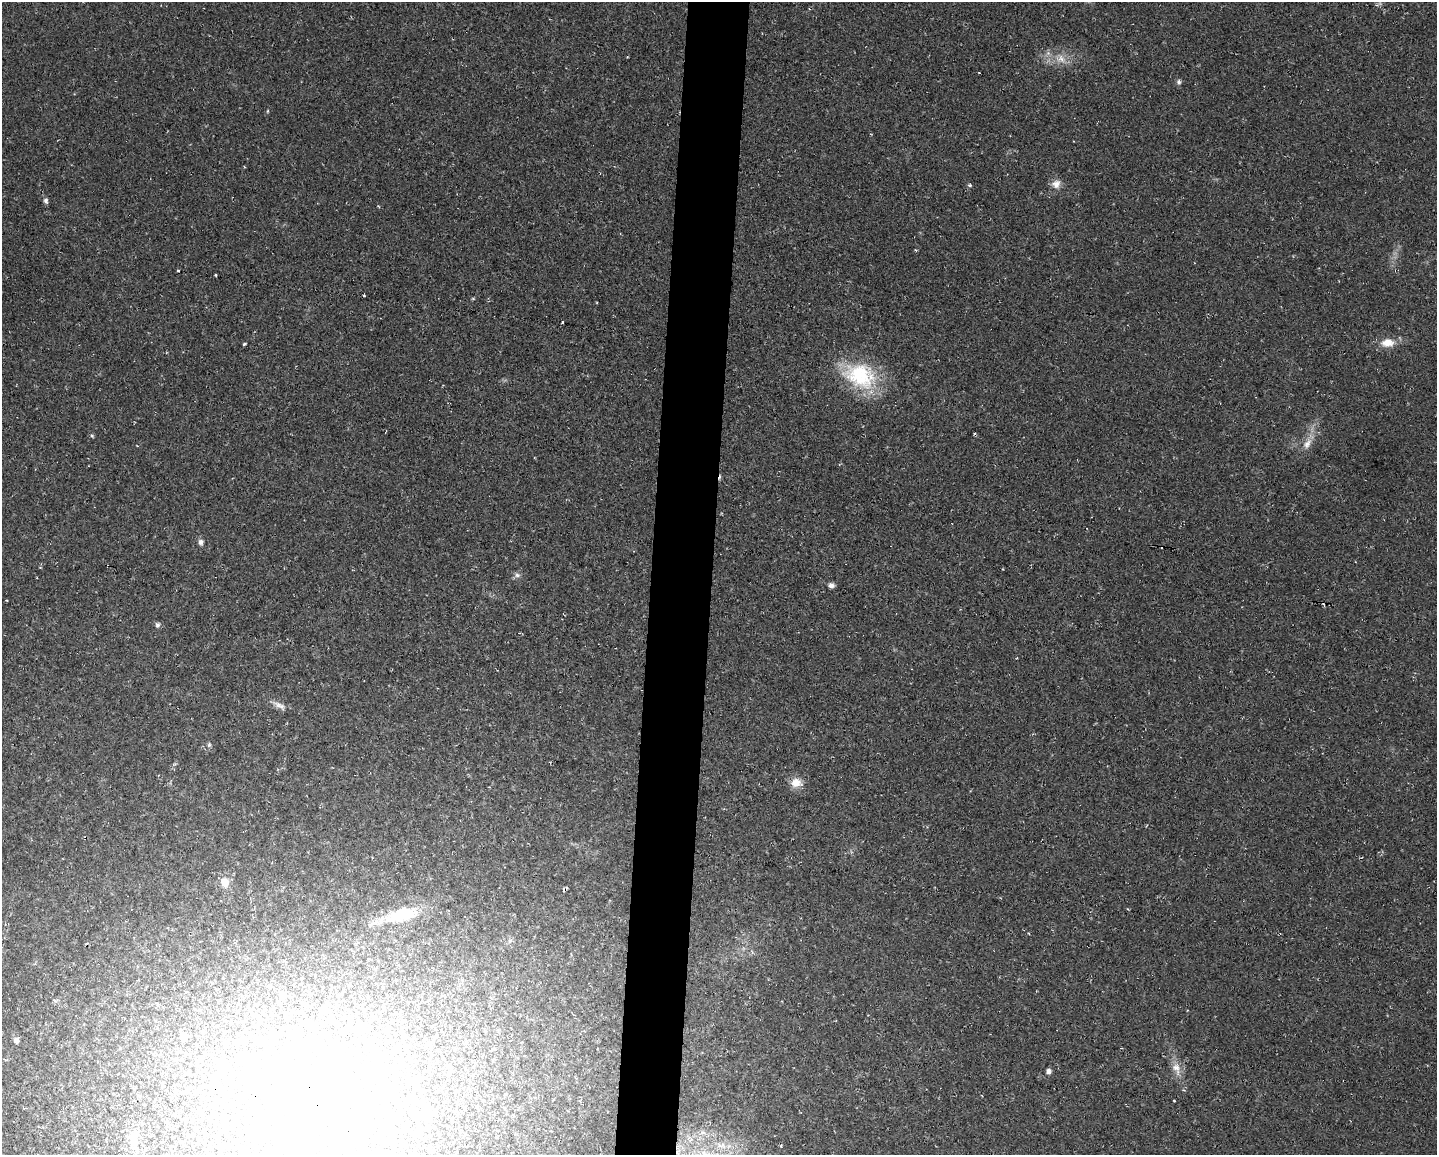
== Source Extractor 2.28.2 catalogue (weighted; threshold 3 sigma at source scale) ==
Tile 5 of 3 x 4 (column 2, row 2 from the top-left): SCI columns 1655-3089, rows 2305-3457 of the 4631 x 4609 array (HDU 1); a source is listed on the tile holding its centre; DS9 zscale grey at full resolution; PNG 1439 x 1157 px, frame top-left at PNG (2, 2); no overlay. Shown black and unused: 4% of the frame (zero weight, under 2 of 3 exposures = <1% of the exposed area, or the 3 px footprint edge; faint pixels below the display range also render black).
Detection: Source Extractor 2.28.2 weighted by HDU 2 'WHT'; one run over the whole footprint, this tile lists its part. Background 0.0251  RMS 0.0063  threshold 0.0285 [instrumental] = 3 sigma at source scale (4.5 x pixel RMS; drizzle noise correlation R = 1.50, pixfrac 1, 0.05/0.05 arcsec/px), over >= 5 px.
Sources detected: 60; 12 inside a brighter object's white glare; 5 cosmic-ray / hot-pixel residue — not listed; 1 inside a brighter listed object's ellipse — not listed separately; the other 42 listed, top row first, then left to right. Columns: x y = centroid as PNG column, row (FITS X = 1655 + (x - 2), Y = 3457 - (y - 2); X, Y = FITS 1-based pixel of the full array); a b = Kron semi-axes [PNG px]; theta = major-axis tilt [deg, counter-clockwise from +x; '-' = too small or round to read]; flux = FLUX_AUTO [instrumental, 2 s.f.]
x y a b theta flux
1061 59 13 9 -45 5.6
1179 82 7 6 - 1.4
1056 184 12 11 - 4.5
969 185 5 4 - 0.99
46 200 7 5 -74 1.8
916 250 5 3 - 0.61
216 275 3 2 - 0.78
364 295 3 3 - 1.4
563 322 3 3 - 2.4
1387 343 17 11 3 8.4
244 344 4 3 - 0.88
860 375 43 31 -22 45
92 436 5 4 - 0.77
1307 444 16 9 59 5.5
201 542 7 6 - 1.9
517 575 7 6 - 1.9
831 585 7 6 - 2.1
6 600 2 2 - 0.54
157 625 7 6 - 1.6
279 705 20 6 -29 3.8
209 745 7 5 69 1.1
796 782 14 11 -4 7
225 882 11 10 - 6.7
565 889 5 3 - 1.1
401 915 46 16 14 25
510 940 6 4 1 1.1
283 996 8 7 - 3
55 1001 5 3 - 0.94
389 1022 6 4 -31 1.1
183 1035 9 8 - 3.9
16 1040 7 6 - 2.3
224 1066 12 11 - 13
1176 1068 17 11 -64 6.4
1048 1071 6 6 - 1.9
266 1081 15 11 36 9.8
413 1082 11 10 - 4.8
317 1102 24 22 45 120
365 1111 17 9 18 8.5
426 1118 10 9 - 5.6
232 1129 6 3 -19 0.87
134 1139 25 13 -72 12
781 1146 4 3 - 0.55
Overlapping masked pixels (flux is a lower limit): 2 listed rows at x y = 565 889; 317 1102
Unlisted compact peaks at least as high as the median listed source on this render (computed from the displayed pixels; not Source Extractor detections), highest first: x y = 1174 1101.